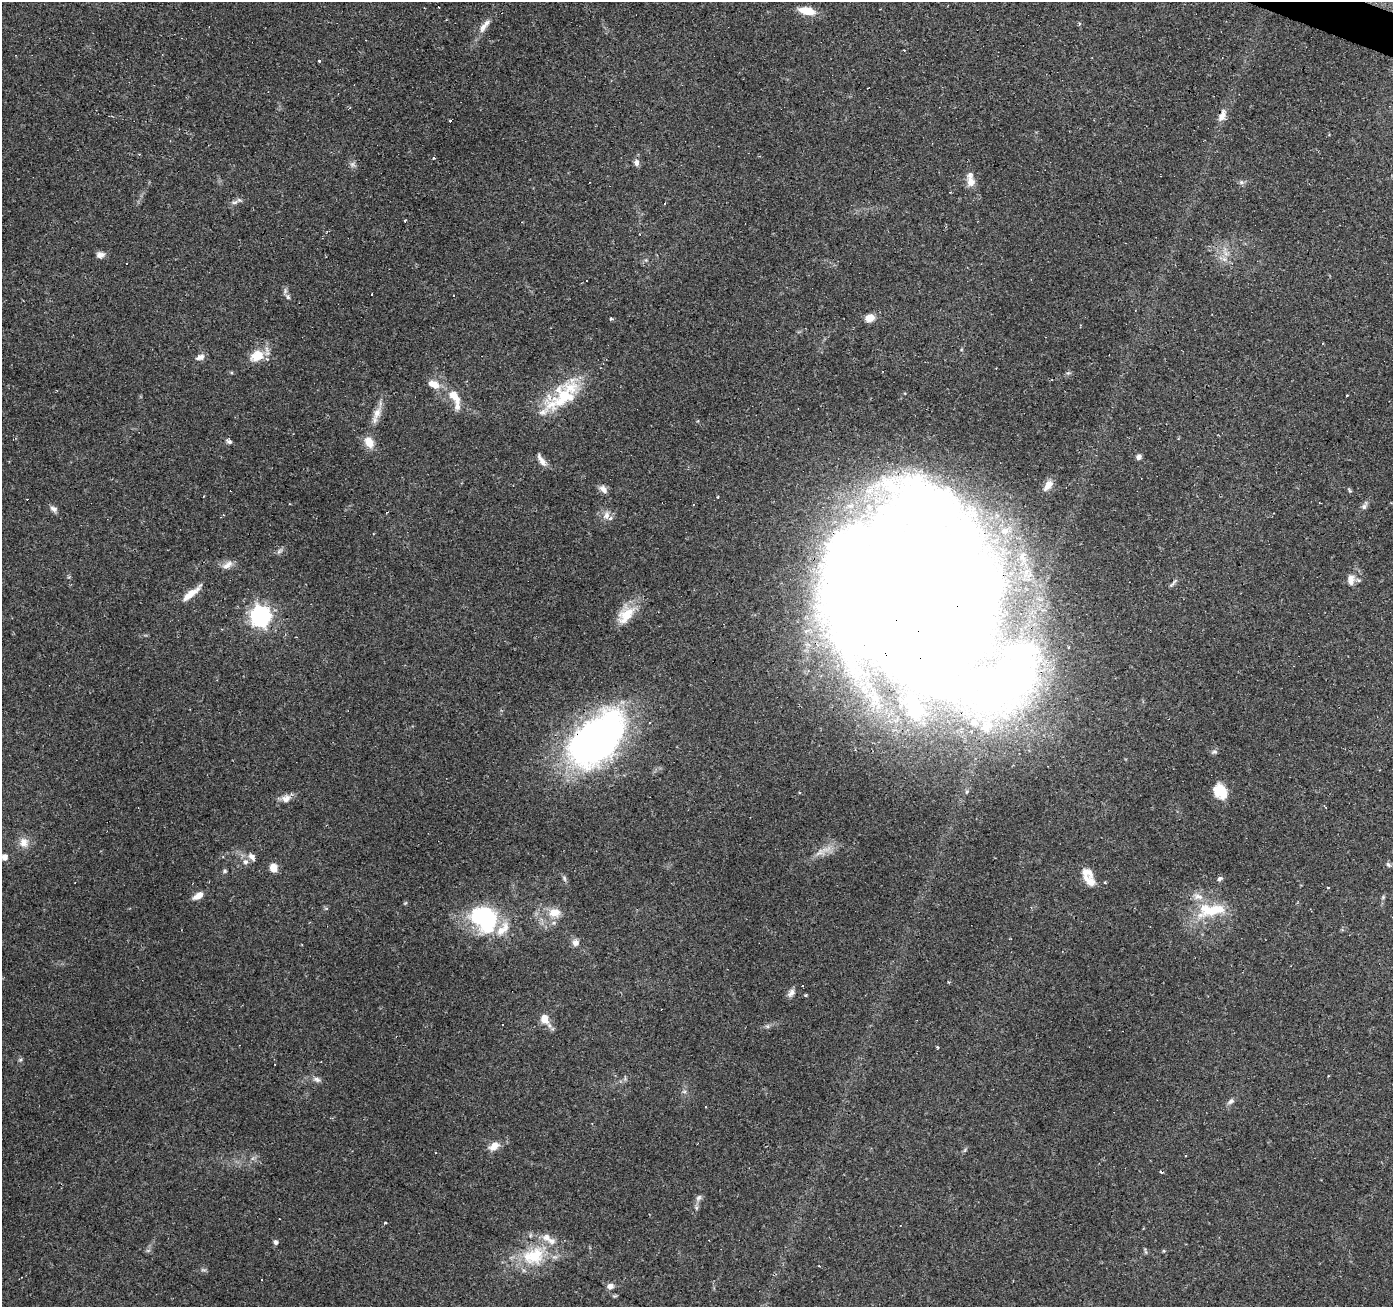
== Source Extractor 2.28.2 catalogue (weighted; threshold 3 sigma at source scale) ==
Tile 10 of 4 x 4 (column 2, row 3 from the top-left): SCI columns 1396-2786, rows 1577-2881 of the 5568 x 5698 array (HDU 1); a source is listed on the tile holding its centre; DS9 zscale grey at full resolution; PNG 1395 x 1309 px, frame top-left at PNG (2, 2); no overlay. Shown black and unused: <1% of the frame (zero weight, under 2 of 3 exposures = <1% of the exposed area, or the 3 px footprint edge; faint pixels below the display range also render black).
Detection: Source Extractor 2.28.2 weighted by HDU 2 'WHT'; one run over the whole footprint, this tile lists its part. Background 0.27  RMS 0.0078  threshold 0.0351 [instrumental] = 3 sigma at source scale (4.5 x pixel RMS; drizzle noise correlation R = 1.50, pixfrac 1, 0.0396/0.0396 arcsec/px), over >= 5 px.
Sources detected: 116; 6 inside a brighter object's white glare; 17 cosmic-ray / hot-pixel residue — not listed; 12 inside a brighter listed object's ellipse — not listed separately; the other 81 listed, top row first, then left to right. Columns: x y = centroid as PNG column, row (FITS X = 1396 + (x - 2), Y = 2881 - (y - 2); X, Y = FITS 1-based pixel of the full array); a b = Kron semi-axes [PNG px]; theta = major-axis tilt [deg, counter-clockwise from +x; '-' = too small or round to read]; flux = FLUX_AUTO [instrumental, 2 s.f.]
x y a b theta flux
807 11 18 8 -11 13
484 26 20 6 69 5.9
320 60 3 3 - 3.2
1222 116 16 8 66 6
450 121 3 2 - 1.1
139 154 3 3 - 0.57
434 158 3 2 - 1.3
636 163 9 7 86 3.1
352 164 8 6 69 2.4
970 180 20 9 -83 7.9
1241 182 6 6 - 1.7
234 202 10 5 11 2.5
405 221 3 2 - 1.3
100 255 11 8 3 3.5
1224 259 8 6 -44 3
587 281 2 2 - 0.69
288 297 8 5 -71 2
870 318 9 7 16 8.2
611 319 5 3 - 0.97
257 356 19 14 30 15
200 357 11 6 21 4.1
435 386 12 9 16 6.3
454 396 18 9 -55 12
1347 396 3 2 - 1.4
563 397 55 26 38 51
377 413 19 10 67 7.8
229 441 8 5 -37 2.3
369 442 14 10 -54 9.5
1138 457 6 5 - 3.2
541 460 19 6 -59 4.9
1048 485 15 8 53 8.1
603 489 12 7 -45 4.1
1349 490 6 3 -71 0.98
718 497 3 2 - 0.96
1364 507 8 6 87 2.3
54 509 11 6 -38 3
606 515 13 8 78 5.2
279 551 9 4 42 1.9
227 565 16 8 35 5.3
1351 580 16 9 86 6.4
191 594 26 7 39 10
920 608 192 119 -35 3000
626 615 25 15 48 18
261 616 8 7 - 370
596 739 64 37 43 340
967 791 5 3 - 1.1
1220 791 16 13 -54 18
286 798 13 10 27 5.4
24 842 14 12 -72 7
820 852 15 8 35 6.4
4 857 7 7 - 3.9
252 857 11 7 -46 3.5
245 862 7 7 - 3.1
1388 865 8 5 -48 1.6
273 868 9 7 -74 8.1
225 871 6 5 - 1.1
564 878 9 5 -71 1.7
1220 878 5 4 - 3.2
1089 881 22 11 -47 9.3
1328 888 4 3 - 1.2
198 895 12 6 33 6.8
1383 897 6 4 47 1.1
1211 910 42 17 8 33
554 912 15 11 7 11
486 920 34 28 79 59
575 943 9 8 - 4.1
791 993 11 7 51 3.4
806 995 3 3 - 1
544 1019 14 9 -65 8.8
503 1024 3 2 - 1.2
938 1047 3 3 - 1.6
20 1060 6 4 19 1.1
317 1079 10 7 -19 3
1231 1101 10 6 41 2.6
494 1146 14 8 39 7
965 1150 7 4 71 1.2
699 1198 10 7 56 2.7
385 1223 3 3 - 1.2
275 1242 6 5 - 2
535 1256 31 23 47 37
610 1286 6 6 - 5.2
Overlapping masked pixels (flux is a lower limit): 3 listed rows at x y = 920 608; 261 616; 596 739